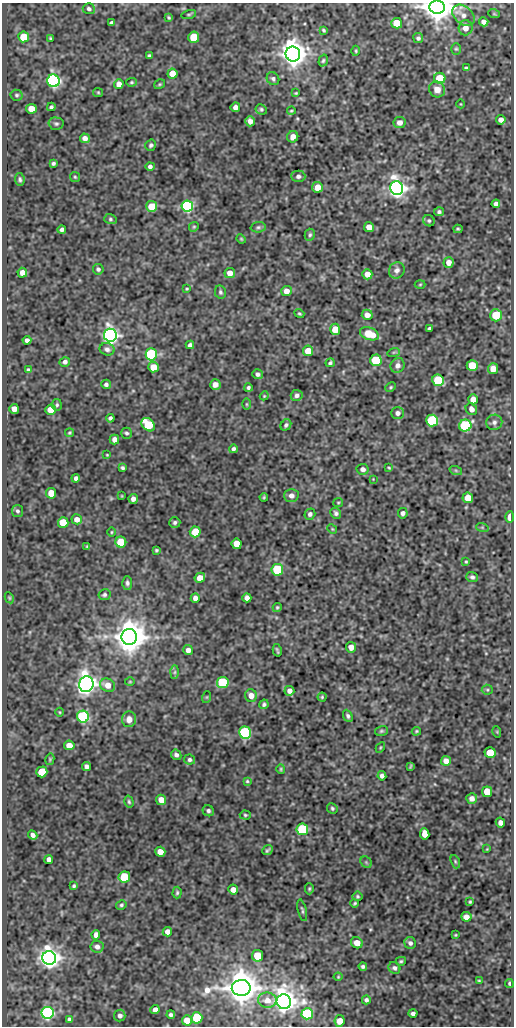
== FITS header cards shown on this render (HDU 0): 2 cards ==
NAXIS1  =                  512
NAXIS2  =                 1024

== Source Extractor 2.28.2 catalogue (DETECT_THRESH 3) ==
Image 512 x 1024 px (HDU 0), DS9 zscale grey, 1 PNG px = 1 image px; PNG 516 x 1028 px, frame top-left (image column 1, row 1024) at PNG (2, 3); each listed source drawn as its Kron ellipse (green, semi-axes under 4 px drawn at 4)
Background 91.5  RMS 0.6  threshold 1.79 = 3 sigma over >= 5 px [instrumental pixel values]
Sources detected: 253; all 253 listed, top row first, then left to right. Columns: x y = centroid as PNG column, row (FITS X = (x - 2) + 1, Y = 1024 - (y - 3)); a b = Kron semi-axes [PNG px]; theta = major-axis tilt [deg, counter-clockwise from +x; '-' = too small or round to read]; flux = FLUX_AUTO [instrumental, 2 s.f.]
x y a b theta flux
437 7 8 6 -7 85000
89 9 6 5 - 95
189 14 7 3 15 54
494 14 6 3 -18 38
463 15 13 8 -41 330
169 17 4 3 - 49
484 22 5 4 - 150
111 23 4 4 - 97
397 23 5 5 - 910
465 28 7 7 - 300
324 30 4 3 - 55
24 37 5 5 - 1300
194 37 5 5 - 1100
50 38 3 3 - 44
418 38 5 5 - 88
456 49 6 5 - 59
356 51 5 3 - 43
293 54 7 7 - 54000
149 56 4 3 - 72
323 61 6 4 72 62
466 68 4 2 - 53
172 74 5 5 - 500
440 78 5 5 - 1200
273 79 7 6 - 100
53 81 6 6 - 12000
131 82 5 4 - 56
119 84 5 5 - 260
160 84 6 4 35 49
437 89 8 7 - 340
98 92 5 4 - 46
296 93 4 3 - 38
17 95 6 5 - 72
461 104 4 3 - 27
51 107 4 3 - 79
235 107 5 4 - 170
31 109 5 5 - 550
261 109 6 5 - 74
291 111 4 3 - 42
501 120 5 4 - 200
250 121 5 5 - 200
400 122 6 6 - 220
56 124 7 6 - 89
293 137 6 5 - 220
85 138 5 4 - 200
151 145 6 5 - 79
53 163 4 3 - 75
150 166 4 4 - 110
298 176 7 6 - 120
75 177 5 5 - 52
20 179 6 4 -83 80
317 187 5 5 - 450
397 188 7 6 - 27000
496 204 4 4 - 150
152 206 5 5 - 890
187 206 6 6 - 7800
439 212 5 4 - 76
110 219 6 5 - 71
429 221 6 5 - 66
194 227 5 4 - 50
258 227 7 5 3 79
369 227 5 5 - 400
458 229 4 4 - 54
62 230 4 4 - 100
310 235 6 5 - 70
241 239 5 4 - 45
449 262 5 5 - 280
98 269 5 5 - 87
397 270 8 7 - 160
22 273 5 4 - 230
230 273 5 5 - 330
367 274 5 5 - 360
420 284 5 3 - 38
187 289 4 3 - 37
286 291 5 5 - 270
220 292 7 5 -79 83
299 314 5 3 - 54
367 315 5 5 - 280
496 315 6 6 - 910
429 328 4 3 - 59
335 329 5 5 - 620
369 334 10 6 -20 1000
110 335 6 6 - 18000
27 340 4 4 - 140
190 345 4 4 - 120
107 349 7 6 - 130
308 351 5 5 - 630
394 352 6 4 18 48
151 354 6 6 - 4700
376 360 6 5 - 2100
65 362 5 5 - 120
330 363 5 3 - 68
398 365 7 7 - 190
472 366 5 5 - 1100
153 367 5 5 - 540
493 369 5 5 - 370
28 370 4 3 - 71
258 374 5 5 - 110
438 380 6 5 - 2200
106 384 5 5 - 100
215 384 5 5 - 190
391 387 5 4 - 50
248 388 4 3 - 76
297 395 6 5 - 130
264 396 4 3 - 36
473 399 5 5 - 360
247 404 6 4 -90 45
57 405 5 5 - 64
14 409 5 4 - 310
471 409 6 5 - 180
50 410 5 5 - 560
398 413 6 6 - 150
110 418 4 4 - 86
432 421 6 6 - 2900
494 422 8 7 - 140
148 425 7 5 -46 2100
286 425 6 5 - 88
465 426 6 6 - 4300
70 433 4 4 - 49
126 433 5 5 - 77
114 440 5 4 - 210
233 449 4 3 - 97
107 455 3 3 - 35
122 468 4 3 - 73
389 468 4 2 - 43
363 469 6 5 - 160
456 471 6 4 -20 63
76 478 4 4 - 120
373 479 3 3 - 25
51 493 5 5 - 630
291 495 7 6 - 180
122 496 4 2 - 31
264 497 4 3 - 46
468 498 5 5 - 530
133 499 5 4 - 200
338 503 5 4 - 44
17 511 6 5 - 91
336 513 6 5 - 110
403 513 5 5 - 140
310 514 5 5 - 120
510 517 5 3 - 530
77 519 5 5 - 250
63 522 5 5 - 990
175 522 5 5 - 92
482 527 6 4 -19 54
332 529 5 4 - 42
111 532 5 3 - 39
195 532 5 5 - 1100
121 542 5 5 - 1100
237 544 5 5 - 610
87 546 4 3 - 44
156 550 4 3 - 55
466 562 4 3 - 43
277 570 6 5 - 3000
472 577 6 5 - 97
200 578 5 5 - 360
127 583 7 5 -87 94
104 595 6 5 - 85
9 598 6 4 -61 48
195 598 4 4 - 210
247 598 4 4 - 190
277 607 4 4 - 57
129 637 8 7 - 79000
351 647 5 5 - 260
188 650 5 5 - 150
277 650 6 2 -76 56
175 672 7 4 88 81
130 682 5 3 - 36
223 683 6 5 - 2800
86 684 8 7 - 27000
107 685 7 6 - 400
487 690 5 5 - 54
289 691 5 5 - 170
251 696 6 6 - 340
207 697 6 4 71 45
322 697 4 4 - 47
264 704 5 4 - 77
60 712 4 3 - 32
348 716 6 4 -65 96
83 717 6 6 - 5300
129 719 8 7 - 320
381 731 6 5 - 66
416 731 5 4 - 48
497 732 6 3 -72 37
245 733 6 6 - 5800
69 745 5 5 - 380
380 748 5 3 - 39
490 753 5 5 - 860
176 755 5 5 - 120
50 759 6 4 78 52
190 760 5 5 - 86
446 761 5 5 - 280
86 766 5 4 - 130
410 766 4 2 - 38
281 769 5 4 - 47
42 772 5 5 - 1400
382 776 4 4 - 120
247 781 4 4 - 46
487 792 5 5 - 650
472 798 5 5 - 190
161 800 5 5 - 450
129 802 6 4 -74 64
332 808 5 5 - 72
208 811 6 5 - 98
245 815 5 4 - 59
500 823 5 4 - 170
302 829 6 5 - 2500
425 834 5 4 - 440
33 835 5 4 - 150
487 849 3 3 - 29
268 850 6 3 40 71
160 852 5 5 - 350
49 859 4 4 - 160
366 862 6 5 - 66
455 862 7 4 -71 62
124 877 5 5 - 1700
74 886 4 3 - 64
309 889 6 4 90 59
233 890 5 5 - 290
177 893 6 4 88 63
357 896 5 5 - 58
470 902 4 3 - 48
355 903 4 3 - 53
121 905 5 4 - 65
302 910 11 3 -77 72
466 917 5 4 - 240
167 932 5 4 - 210
96 935 5 4 - 200
455 935 3 2 - 33
357 943 6 5 - 390
410 943 6 5 - 130
97 947 6 6 - 160
257 956 6 5 - 900
49 958 7 7 - 34000
401 961 5 4 - 58
363 966 4 3 - 78
394 968 6 5 - 110
338 977 4 4 - 39
479 981 4 3 - 40
509 983 4 3 - 79
241 988 9 8 - 93000
267 1000 9 7 -8 250
366 1000 4 4 - 96
284 1002 7 7 - 43000
155 1009 5 4 - 180
48 1013 6 6 - 9300
413 1013 4 4 - 110
307 1014 6 5 - 4000
120 1015 6 5 - 140
171 1015 4 4 - 91
197 1018 5 5 - 2200
69 1019 4 3 - 92
187 1020 5 5 - 490
340 1021 6 5 - 320
At the frame edge (FLAGS 8, measured only in part): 2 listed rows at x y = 437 7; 340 1021

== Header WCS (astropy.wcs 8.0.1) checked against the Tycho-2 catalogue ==
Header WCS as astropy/WCSLIB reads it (CRVAL/CRPIX/CD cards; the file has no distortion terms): RA---SIN/DEC--SIN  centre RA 05:32:18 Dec -06:16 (83.07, -6.26 deg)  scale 1 arcsec/px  FOV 8.5' x 17.1'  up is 0 deg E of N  parity normal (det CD < 0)
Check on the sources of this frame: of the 60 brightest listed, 7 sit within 1.5 arcsec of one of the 7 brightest Tycho-2 stars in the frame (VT <= 11.35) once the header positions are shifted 0.12 arcsec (0.04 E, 0.11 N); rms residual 0.31 arcsec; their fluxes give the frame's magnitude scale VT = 21.87 - 2.5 log10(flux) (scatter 0.56 mag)
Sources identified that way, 6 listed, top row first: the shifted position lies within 1.5 arcsec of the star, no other Tycho-2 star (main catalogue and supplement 1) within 3.0 arcsec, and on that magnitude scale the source's flux lands within +1.5 / -3 mag of the star's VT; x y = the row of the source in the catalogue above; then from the Tycho-2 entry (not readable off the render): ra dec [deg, ICRS J2000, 3 dp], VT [Tycho-2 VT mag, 2 dp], TYC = Tycho-2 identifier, HIP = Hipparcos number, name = IAU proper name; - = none
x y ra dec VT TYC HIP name
293 54 83.064 -6.133 10.29 4778-723-1 - -
397 188 83.035 -6.170 10.79 4778-603-1 - -
129 637 83.110 -6.295 9.44 4778-433-1 - -
86 684 83.122 -6.308 11.35 4778-486-1 - -
241 988 83.079 -6.393 8.24 4778-1339-1 25962 -
284 1002 83.067 -6.396 9.34 4778-1332-1 25955 -